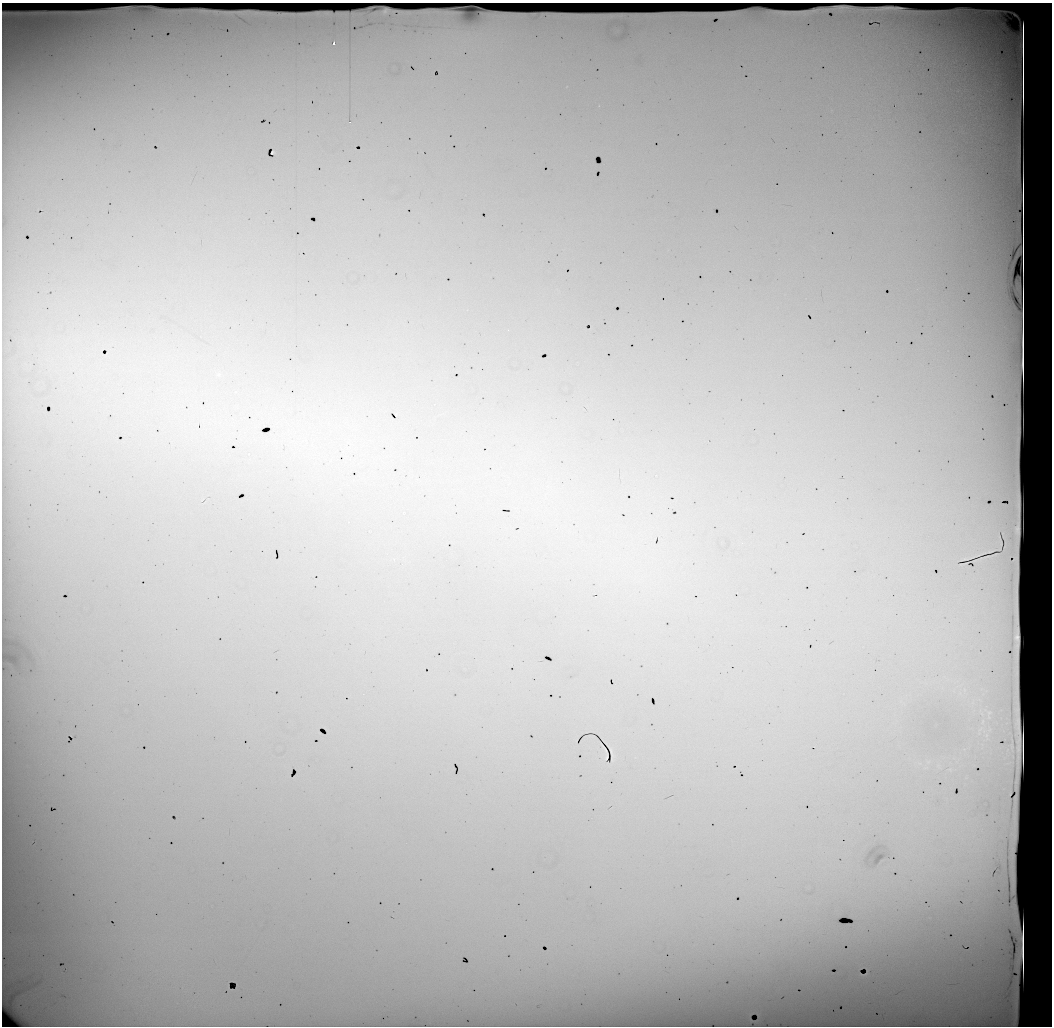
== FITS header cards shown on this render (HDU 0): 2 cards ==
NAXIS1  =                 1050 / length of data axis 1
NAXIS2  =                 1024 / length of data axis 2

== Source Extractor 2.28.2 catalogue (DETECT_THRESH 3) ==
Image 1050 x 1024 px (HDU 0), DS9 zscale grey, 1 PNG px = 1 image px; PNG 1054 x 1028 px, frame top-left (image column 1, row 1024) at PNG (2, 3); no overlay
Background 22900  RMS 110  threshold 322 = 3 sigma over >= 5 px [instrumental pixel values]
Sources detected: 14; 3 with non-positive FLUX_AUTO (blend fragments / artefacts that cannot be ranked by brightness) are not listed; the other 11 listed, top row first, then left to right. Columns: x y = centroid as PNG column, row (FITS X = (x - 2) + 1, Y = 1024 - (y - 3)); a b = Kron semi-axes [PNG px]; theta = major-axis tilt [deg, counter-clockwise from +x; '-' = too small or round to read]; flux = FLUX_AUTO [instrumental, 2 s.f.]
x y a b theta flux
889 8 11 2 -1 23000
16 14 37 4 2 82000
334 44 3 3 - 36000
350 122 2 2 - 5900
273 152 3 3 - 11000
106 355 4 2 - 6700
218 374 6 4 -18 9000
197 427 3 2 - 5800
295 432 6 4 21 13000
612 755 21 2 90 2100
606 757 5 2 - 7200
At the frame edge (FLAGS 8, measured only in part): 1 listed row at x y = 16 14
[3 non-positive-flux detections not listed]